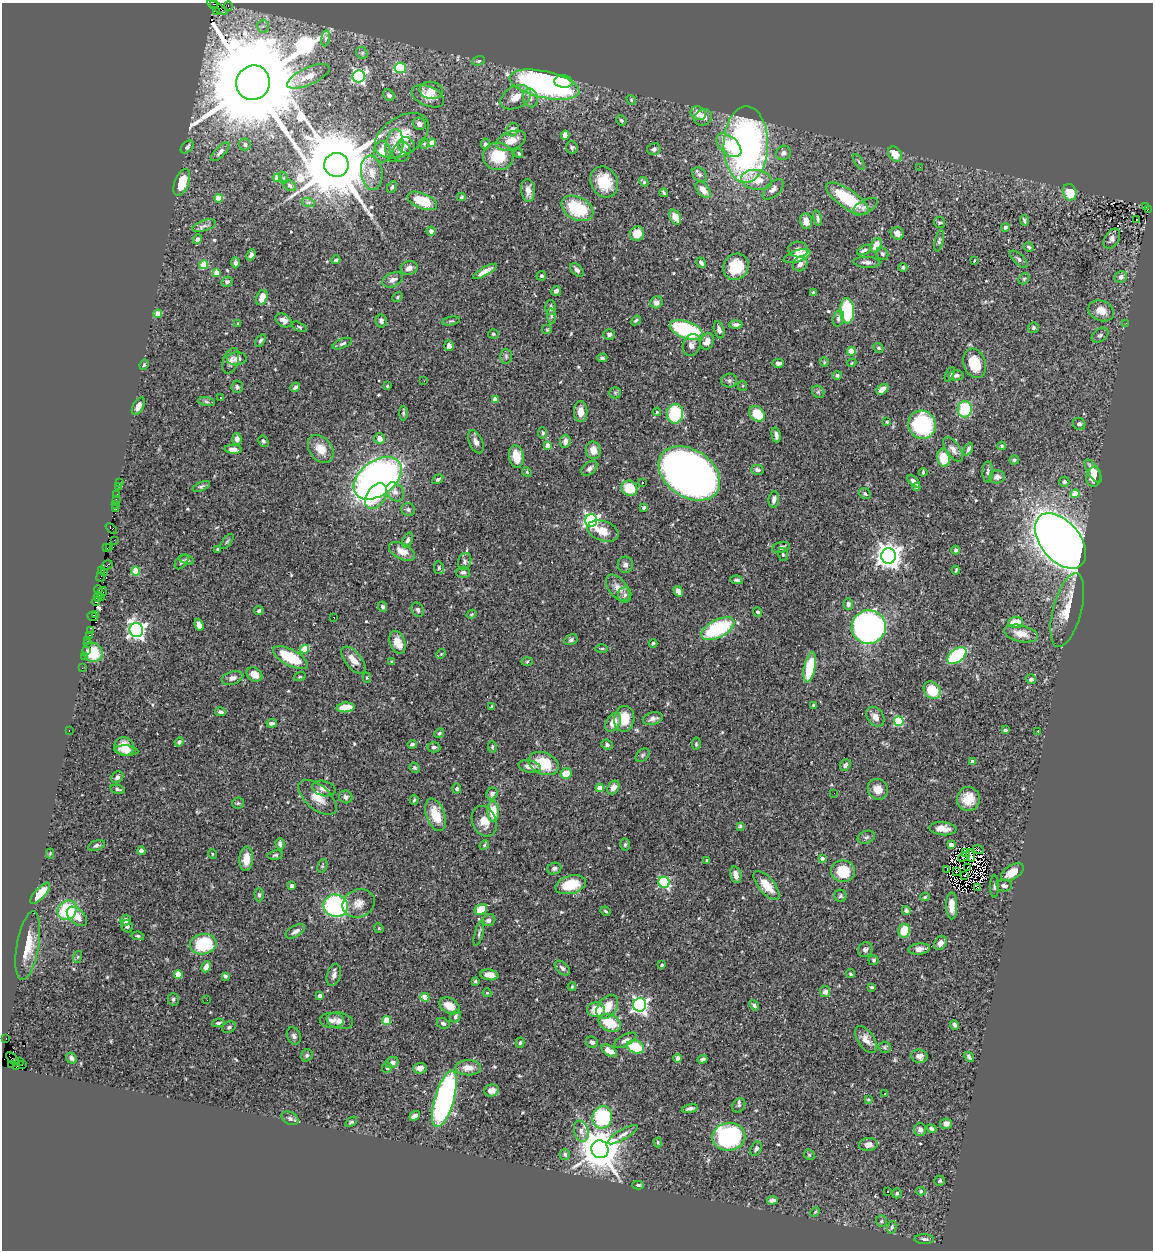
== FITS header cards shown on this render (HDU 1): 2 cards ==
NAXIS1  =                 1151
NAXIS2  =                 1248

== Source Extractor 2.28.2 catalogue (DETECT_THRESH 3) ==
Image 1151 x 1248 px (HDU 1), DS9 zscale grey, 1 PNG px = 1 image px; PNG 1155 x 1252 px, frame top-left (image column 1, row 1248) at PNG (2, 3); each listed source drawn as its Kron ellipse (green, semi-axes under 4 px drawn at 4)
Background 0.688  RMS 0.036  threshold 0.108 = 3 sigma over >= 5 px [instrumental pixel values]
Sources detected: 569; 11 with non-positive FLUX_AUTO (blend fragments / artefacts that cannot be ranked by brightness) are neither listed nor drawn; of the other 558, the 500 brightest by FLUX_AUTO listed and drawn (58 fainter detections omitted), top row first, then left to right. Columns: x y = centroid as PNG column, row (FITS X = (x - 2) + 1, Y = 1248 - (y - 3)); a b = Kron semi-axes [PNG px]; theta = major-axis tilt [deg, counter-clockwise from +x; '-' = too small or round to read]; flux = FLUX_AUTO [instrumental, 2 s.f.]
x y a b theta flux
214 4 4 2 - 7.1
229 6 5 3 - 17
217 7 12 3 -31 30
216 11 3 3 - 79
263 26 6 6 - 7.9
325 38 8 4 81 5
362 53 6 5 - 4.6
479 61 6 4 19 4.8
400 68 6 5 - 200
308 76 23 8 24 31
359 76 6 6 - 470
563 82 9 6 -5 41
253 83 17 16 - 84000
544 85 36 13 -13 720
431 90 11 8 -7 36
389 95 6 5 - 7.5
428 96 17 10 -23 30
516 97 16 10 28 29
530 98 9 7 -76 11
631 100 5 4 - 2.9
698 113 8 6 -32 24
703 117 9 7 35 18
621 120 5 4 - 4.2
419 124 6 6 - 9
512 130 7 6 - 12
565 135 4 4 - 30
402 136 30 18 33 80
511 141 15 9 21 37
424 143 5 5 - 3.7
432 143 4 4 - 46
485 144 5 4 - 7.3
245 145 6 6 - 8.2
406 145 9 8 - 13
729 145 15 8 -42 67
746 145 38 22 90 990
394 146 16 9 83 23
187 147 7 5 45 6.7
572 147 6 6 - 5.1
654 149 7 6 - 7.5
220 152 12 5 46 9.2
382 152 11 8 -89 30
401 152 10 9 - 19
783 153 8 7 - 8.6
519 154 4 3 - 3.4
895 154 8 6 -53 33
498 156 15 13 -9 79
859 162 9 3 -60 4.1
336 165 12 12 - 33000
920 167 3 2 - 2.7
372 173 17 10 -82 29
699 175 8 6 -43 6.9
277 178 4 4 - 42
284 178 6 4 -70 3
757 180 15 10 -8 45
182 182 14 7 69 55
604 182 16 13 -61 64
644 182 5 3 - 4
290 186 7 5 -35 5.7
392 187 6 4 62 5.3
773 189 13 7 44 13
528 190 11 7 -86 18
703 190 9 5 -51 23
1070 192 8 6 -74 54
664 193 5 3 - 4
461 197 4 3 - 3.2
219 198 4 4 - 49
847 199 25 9 -35 130
422 201 16 7 -22 75
308 202 7 4 -18 4.1
1146 206 3 2 - 4.9
865 207 14 6 29 13
577 208 17 11 -27 130
1148 209 2 2 - 4.3
675 217 8 5 -60 23
817 218 8 4 -79 6.2
1137 219 3 2 - 3.1
806 221 8 6 -81 22
1024 221 5 3 - 4.2
939 222 6 5 - 4.8
204 226 12 5 19 10
1005 227 4 3 - 6
431 231 4 4 - 8.9
897 233 6 6 - 14
637 234 7 7 - 30
197 239 5 4 - 8.3
1112 239 11 7 59 12
939 241 11 4 77 4.9
876 245 7 5 63 30
1029 247 5 4 - 5.5
798 249 10 8 -3 14
864 250 8 4 28 7.4
882 254 7 5 -56 6.8
251 255 6 4 68 7.2
797 256 14 6 18 57
1019 259 11 5 -44 6.9
336 260 4 3 - 4.8
974 261 4 2 - 4.5
867 262 13 5 -3 10
235 263 6 4 -88 7.4
701 263 5 4 - 6.9
800 264 8 6 44 14
204 265 4 4 - 64
736 267 14 12 57 75
903 267 4 4 - 4.6
409 268 8 7 - 14
577 270 8 5 -47 7.5
485 271 13 4 30 21
217 273 4 4 - 34
541 276 5 4 - 3.8
1121 277 6 5 - 13
1024 279 6 5 - 3.4
393 280 11 6 25 13
227 282 5 5 - 6.6
556 291 5 4 - 8.8
813 292 3 2 - 2.5
398 297 5 4 - 3.8
262 298 8 5 66 26
656 302 6 6 - 10
551 307 7 5 -90 7.4
847 311 13 7 -89 210
1101 311 13 10 -23 31
158 314 4 4 - 38
551 316 8 4 -83 4.2
838 318 8 5 76 8.8
284 320 9 6 -31 12
636 320 5 3 - 3.5
381 321 6 5 - 8.2
451 321 9 3 10 3.3
1126 323 3 2 - 4.5
238 324 4 3 - 2.6
736 324 6 4 2 7.7
299 327 8 4 -25 4
1033 328 5 5 - 4.8
547 330 5 5 - 3.2
686 330 17 8 -20 230
719 330 9 5 -74 8.4
493 334 5 4 - 3.5
609 334 6 5 - 5.7
1100 335 9 6 36 6.1
261 340 7 4 57 5.2
707 341 8 6 70 20
342 344 10 4 22 6.1
692 345 11 8 70 14
449 346 5 4 - 10
878 348 5 4 - 3.3
851 351 4 4 - 69
506 356 7 6 - 4.9
602 358 5 4 - 5.1
237 359 10 6 5 16
231 361 13 7 70 12
824 362 5 4 - 2.6
778 363 5 4 - 8.3
852 363 5 4 - 2.9
975 363 15 11 -71 58
144 365 5 4 - 3
950 374 8 4 65 5.6
837 375 5 4 - 4.9
956 375 7 5 4 7.8
424 381 3 2 - 2.9
729 381 8 7 - 6.7
387 386 4 4 - 2.9
742 386 5 4 - 2.8
237 387 6 6 - 5.4
295 387 5 4 - 6.1
882 389 7 4 38 16
818 392 7 5 -44 4.2
615 393 6 5 - 4.6
221 397 3 3 - 12
495 399 4 3 - 19
206 402 8 4 -9 5
138 406 9 5 61 16
965 409 8 7 - 110
581 412 10 7 -89 23
657 412 4 4 - 2.7
403 413 7 4 -90 4
675 414 10 8 82 150
757 414 9 6 -44 73
887 422 3 3 - 3.3
1079 424 6 6 - 6.3
922 425 14 13 - 230
543 433 6 4 -82 4.5
776 435 7 3 -78 7.8
237 439 6 4 -84 13
379 439 5 5 - 16
263 441 6 5 - 4.3
565 441 6 5 - 10
476 442 12 6 -66 12
548 445 4 4 - 24
1002 446 4 3 - 3.2
233 449 8 4 -5 15
321 449 15 11 -52 37
953 449 14 6 -55 12
968 449 7 3 61 6.5
593 450 9 7 -78 22
516 456 11 7 -81 39
943 458 9 6 -79 66
1014 460 5 4 - 4.8
589 468 9 6 42 9.1
757 470 6 5 - 6.6
1093 471 14 5 -59 18
527 472 5 4 - 2.8
923 472 4 3 - 3.3
988 472 10 5 90 7.1
689 473 33 23 -34 1800
997 477 8 6 12 11
1094 477 10 7 81 34
378 478 27 17 38 1300
438 479 6 4 32 5.5
914 481 7 3 -46 11
1064 482 5 5 - 5.2
119 483 3 3 - 4.1
642 483 3 3 - 3.4
118 486 3 3 - 5.2
201 486 9 4 22 5.6
916 487 4 4 - 2.7
629 488 8 7 - 66
395 492 10 8 -50 14
117 494 2 2 - 11
865 494 6 5 - 4.3
1075 494 4 4 - 52
376 496 14 9 57 48
116 499 2 2 - 2.8
774 499 8 5 83 9.1
115 504 4 3 - 8.8
644 507 3 3 - 4
116 509 2 2 - 3.2
408 510 7 6 - 6.1
591 520 6 6 - 660
111 529 6 3 -43 6.4
603 531 16 10 -19 32
114 540 2 2 - 7.3
408 540 8 5 68 6.3
1060 541 32 19 -50 3600
227 542 9 3 50 3
781 547 9 5 16 9.2
106 548 3 2 - 2.8
110 548 2 2 - 5.6
217 549 4 3 - 2.6
956 550 4 4 - 6.6
402 551 14 8 -27 27
783 555 7 5 -75 4
889 556 7 7 - 2500
187 560 7 4 -16 4.6
465 561 9 6 70 7.8
181 562 9 5 51 6.4
107 565 6 2 31 34
625 565 8 7 - 9.7
439 568 6 5 - 4.5
102 570 3 3 - 4.6
956 570 4 2 - 2.8
136 571 4 4 - 79
105 572 3 3 - 17
463 572 7 5 1 7
101 577 5 2 - 11
737 580 6 4 -9 4.7
618 588 15 9 -52 22
98 590 4 3 - 8.3
678 591 6 4 -57 14
102 592 6 3 53 29
625 595 8 6 85 8.7
98 597 5 3 - 4
101 598 3 2 - 4.8
96 602 4 3 - 15
848 604 6 5 - 7.6
383 607 5 4 - 6.1
418 610 7 5 -60 6.2
1067 610 38 14 75 64
259 611 5 4 - 4.1
758 612 5 4 - 4.8
95 614 3 2 - 6
472 614 5 3 - 2.7
92 617 5 3 - 14
334 617 3 2 - 5.2
1016 622 7 5 5 49
199 625 6 4 -71 14
869 627 17 17 - 890
718 629 18 9 27 210
136 630 7 7 - 1000
90 631 3 2 - 4.5
1021 633 17 8 -12 32
89 635 3 2 - 5.3
88 640 2 2 - 6.8
571 640 7 5 29 5.1
398 642 12 7 -68 27
653 643 4 3 - 4.4
87 644 3 2 - 3.6
305 649 4 4 - 66
602 649 6 3 0 3
86 650 3 2 - 6.6
92 652 10 9 - 72
441 654 5 4 - 2.6
957 655 11 6 37 240
84 657 3 3 - 3.4
290 658 19 8 -28 120
353 660 16 8 -51 25
391 662 4 3 - 3.2
527 662 6 4 2 2.9
810 667 15 5 78 100
82 668 3 2 - 3
254 674 8 6 -33 22
300 677 6 4 18 3.1
232 678 11 6 16 11
367 678 5 4 - 3.5
1031 679 5 5 - 6.3
932 690 9 7 -47 74
814 705 3 3 - 3.3
346 707 9 5 4 56
491 707 3 2 - 2.7
221 712 5 4 - 6.1
875 717 11 8 -52 19
653 718 10 6 13 10
624 719 13 10 82 50
899 721 5 5 - 180
613 722 10 7 60 25
272 723 5 3 - 7.2
69 730 3 2 - 190
1005 730 4 3 - 5.3
1038 731 3 2 - 5.9
439 733 5 4 - 3.7
179 742 5 4 - 5.2
412 744 5 3 - 5.8
696 744 6 4 83 3.5
607 745 6 5 - 5.6
124 746 10 9 - 31
434 747 6 5 - 6.2
492 747 6 3 -81 3.2
126 750 12 5 -5 18
642 755 8 5 42 5.2
972 762 4 3 - 12
544 763 16 11 -23 90
845 765 6 5 - 7.1
529 766 11 6 -12 15
415 768 5 4 - 3.8
566 774 5 5 - 46
117 777 7 5 44 8.8
613 787 7 5 56 17
600 788 4 4 - 34
118 789 7 3 -13 5
324 789 12 7 -16 16
457 789 5 4 - 4.9
878 789 11 9 -57 24
492 793 6 5 - 7.3
834 793 2 2 - 2.5
318 797 23 12 -41 35
346 797 7 6 - 6.7
968 799 12 11 - 40
414 800 5 4 - 3.4
238 803 6 5 - 4.1
493 811 10 6 -89 45
436 815 17 9 -69 59
484 821 16 12 -66 34
740 826 4 4 - 3.4
943 829 13 6 -5 21
866 837 9 6 23 7.1
280 844 5 3 - 6.3
97 845 9 5 21 6.2
484 845 5 4 - 3.5
625 845 6 4 87 4.1
951 845 4 4 - 20
978 850 6 3 -24 4.5
141 851 4 4 - 10
966 852 3 2 - 2.6
50 854 5 4 - 2.6
212 854 5 3 - 2.5
275 855 8 4 7 4.6
970 855 6 2 -80 5.3
964 857 6 2 28 3
822 858 4 4 - 8.2
246 859 12 6 86 31
707 860 3 3 - 3.4
322 866 7 4 72 3.8
967 868 3 2 - 4.2
554 869 7 5 19 6.8
947 870 3 2 - 2.7
843 871 12 11 - 79
956 871 3 2 - 2.5
1012 872 12 7 31 33
736 875 8 5 -76 14
965 875 2 2 - 4.4
664 882 5 5 - 250
571 885 16 9 15 78
767 885 18 7 -49 40
292 886 4 4 - 18
994 886 11 3 -90 4.4
1004 886 8 5 -11 8.7
977 887 3 2 - 7
40 893 13 5 48 27
259 895 6 4 -89 4.6
840 896 6 6 - 4.8
925 897 5 4 - 3.2
359 903 16 13 24 26
336 906 12 11 - 330
952 906 13 5 -89 22
481 909 6 5 - 53
67 910 10 9 - 150
906 910 4 4 - 5.2
606 911 5 3 - 3.2
77 916 12 7 -43 29
126 920 5 5 - 11
489 920 7 5 31 9.5
127 926 6 5 - 6.8
379 928 5 4 - 2.9
295 931 11 5 31 9.7
904 931 7 5 78 52
479 933 13 4 75 5.6
138 936 6 4 -10 3.9
940 943 7 6 - 12
203 944 13 10 10 150
28 946 35 11 80 52
865 949 7 7 - 7.7
919 949 11 5 5 14
77 957 6 4 70 3.6
874 960 5 5 - 4.9
662 965 4 3 - 4.2
206 967 6 4 61 14
562 968 9 5 -43 8.8
178 974 4 4 - 49
851 974 5 4 - 3.6
334 975 11 7 72 10
489 975 9 5 -9 21
225 976 4 4 - 7.3
475 981 3 3 - 3
572 987 4 3 - 2.7
872 987 4 3 - 3.5
825 992 5 5 - 13
487 993 4 4 - 2.6
320 995 4 4 - 7.2
425 997 4 4 - 43
173 999 6 5 - 4.8
207 1000 2 2 - 13
640 1005 7 6 - 740
754 1005 6 4 -48 5.5
449 1006 11 7 -31 32
607 1007 13 9 53 37
596 1010 9 7 -5 49
455 1016 6 4 59 5.1
332 1020 12 7 -1 12
340 1021 13 8 -12 16
386 1021 4 4 - 72
218 1023 6 4 9 4.7
443 1023 6 5 - 7.1
610 1023 11 8 -25 65
955 1025 5 4 - 5.3
229 1027 7 5 29 5.2
294 1036 9 6 -64 7.7
6 1038 3 2 - 8.7
866 1039 15 8 -55 21
625 1040 12 5 29 12
592 1042 6 5 - 9.7
520 1043 5 4 - 3.9
636 1047 9 6 -20 93
885 1047 6 5 - 4.4
609 1051 8 5 -32 28
307 1055 6 5 - 5.2
919 1056 8 6 -10 11
969 1057 5 3 - 6.1
71 1058 6 5 - 7.1
678 1058 4 4 - 7.5
13 1059 8 4 -42 26
702 1059 5 3 - 5.6
19 1062 2 2 - 5
392 1063 7 5 26 13
12 1065 2 2 - 4.2
22 1065 2 2 - 5.9
17 1066 3 2 - 20
387 1067 5 5 - 5.1
420 1068 7 5 8 13
468 1068 13 7 0 24
492 1090 7 6 - 16
885 1094 3 2 - 2.8
444 1099 29 9 74 650
868 1099 4 3 - 2.6
739 1105 8 6 60 6.8
690 1108 8 4 13 7
415 1116 6 4 36 13
602 1117 11 10 - 220
290 1118 9 6 -27 6.8
351 1122 6 4 35 4.6
946 1124 6 5 - 11
931 1129 5 4 - 4.9
920 1130 6 6 - 9.1
581 1131 11 7 -75 11
623 1135 17 5 30 12
729 1137 16 14 7 450
658 1142 5 3 - 3.3
868 1145 9 6 6 13
600 1149 9 8 - 9200
756 1149 7 5 61 5.8
565 1154 5 5 - 5.2
809 1155 6 4 -45 3.1
940 1181 5 5 - 3.8
638 1185 6 4 1 3.8
921 1191 4 4 - 3.2
887 1192 3 2 - 6.6
897 1193 5 4 - 5.1
772 1200 5 4 - 7.1
815 1212 5 3 - 2.5
881 1221 6 5 - 4.5
892 1227 6 4 79 4.7
924 1239 10 5 -2 8.5
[58 fainter detections neither listed nor drawn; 11 non-positive-flux detections neither listed nor drawn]